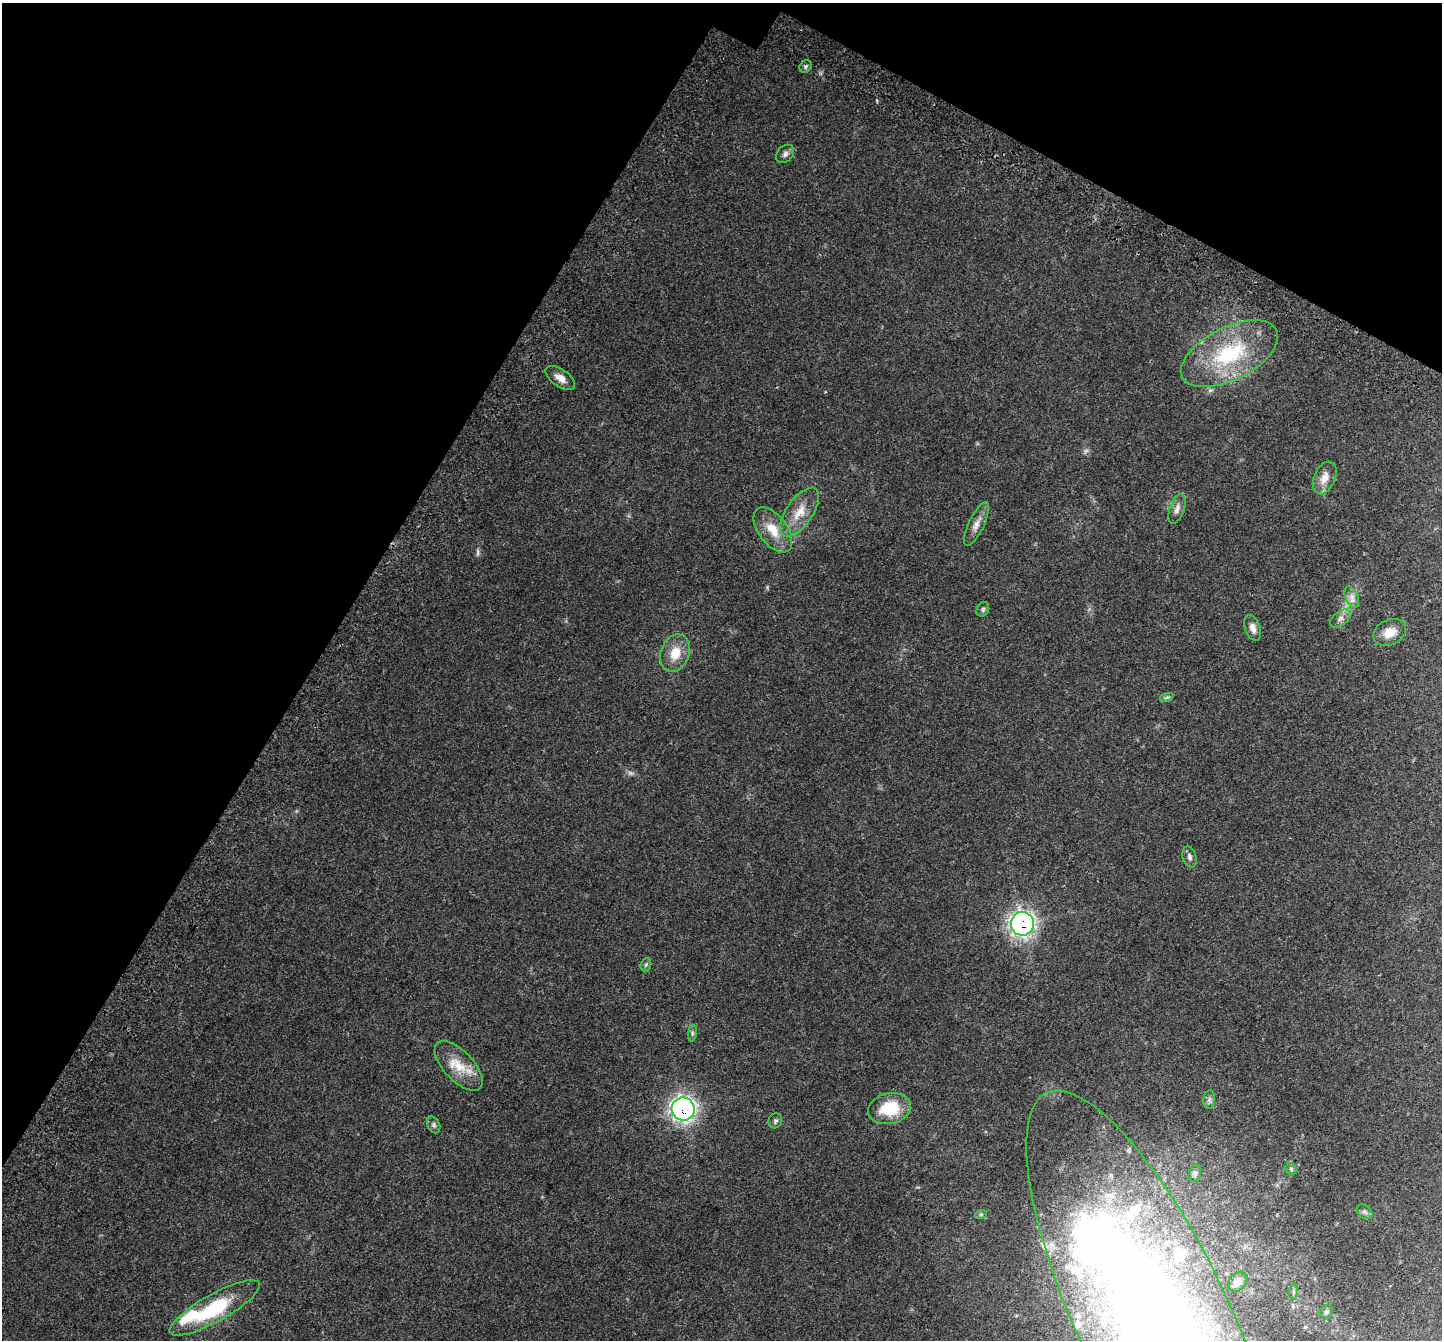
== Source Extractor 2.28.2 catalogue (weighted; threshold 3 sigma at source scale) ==
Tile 2 of 4 x 4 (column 2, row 1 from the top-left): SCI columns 1585-3024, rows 4428-5765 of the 6031 x 6114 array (HDU 1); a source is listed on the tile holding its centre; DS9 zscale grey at full resolution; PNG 1444 x 1342 px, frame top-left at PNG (2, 3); each listed source drawn as its Kron ellipse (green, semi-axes under 4 px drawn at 4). Shown black and unused: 29% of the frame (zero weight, under 3 of 4 exposures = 8% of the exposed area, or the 3 px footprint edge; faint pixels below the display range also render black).
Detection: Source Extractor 2.28.2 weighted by HDU 2 'WHT'; one run over the whole footprint, this tile lists its part. Background 0.0446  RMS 0.0039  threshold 0.0174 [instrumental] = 3 sigma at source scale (4.5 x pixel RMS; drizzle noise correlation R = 1.50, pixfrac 1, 0.0396/0.0396 arcsec/px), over >= 5 px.
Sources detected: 46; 3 too faint to see at this stretch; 4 inside a brighter object's white glare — neither listed nor drawn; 4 inside a brighter listed object's ellipse — not listed separately; the other 35 listed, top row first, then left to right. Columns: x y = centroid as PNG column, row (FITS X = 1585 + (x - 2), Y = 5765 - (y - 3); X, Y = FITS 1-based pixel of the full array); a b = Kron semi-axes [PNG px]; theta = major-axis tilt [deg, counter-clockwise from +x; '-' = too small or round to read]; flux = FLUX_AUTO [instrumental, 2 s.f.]
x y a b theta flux
805 66 7 5 52 0.82
785 154 10 7 47 1.4
1229 354 53 26 27 33
560 378 17 8 -35 3.2
1325 478 17 10 66 4.2
1177 509 15 7 70 2.1
800 512 28 13 55 7.3
977 524 24 7 65 3.2
773 530 26 14 -53 8.4
1352 597 11 6 -68 1.9
983 609 7 6 - 0.8
1340 618 12 7 38 1.7
1253 628 13 7 -70 2.3
1390 632 17 12 26 5.2
675 653 19 14 69 6.9
1167 697 7 4 19 0.66
1190 857 11 6 -74 1.1
1022 924 12 11 - 140
646 965 7 5 68 0.59
692 1033 8 4 82 0.73
459 1066 31 14 -47 8.9
1209 1100 9 6 84 1.1
683 1109 11 11 - 150
889 1109 22 15 12 14
775 1121 7 6 - 0.78
434 1125 9 6 -66 0.93
1291 1169 6 5 - 0.6
1195 1173 8 6 73 1
1364 1212 9 6 -42 0.96
981 1214 6 4 19 0.57
1238 1282 11 8 49 2.2
1294 1292 8 4 82 0.65
215 1308 51 13 29 27
1326 1312 7 6 - 0.82
1155 1322 253 76 -65 500
Overlapping masked pixels (flux is a lower limit): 3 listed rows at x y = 1229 354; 1022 924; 683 1109
Isophote crosses this tile's border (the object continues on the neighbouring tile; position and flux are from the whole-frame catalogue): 1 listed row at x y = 1155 1322
Unlisted compact peaks at least as high as the median listed source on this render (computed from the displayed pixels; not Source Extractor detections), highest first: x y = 767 587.